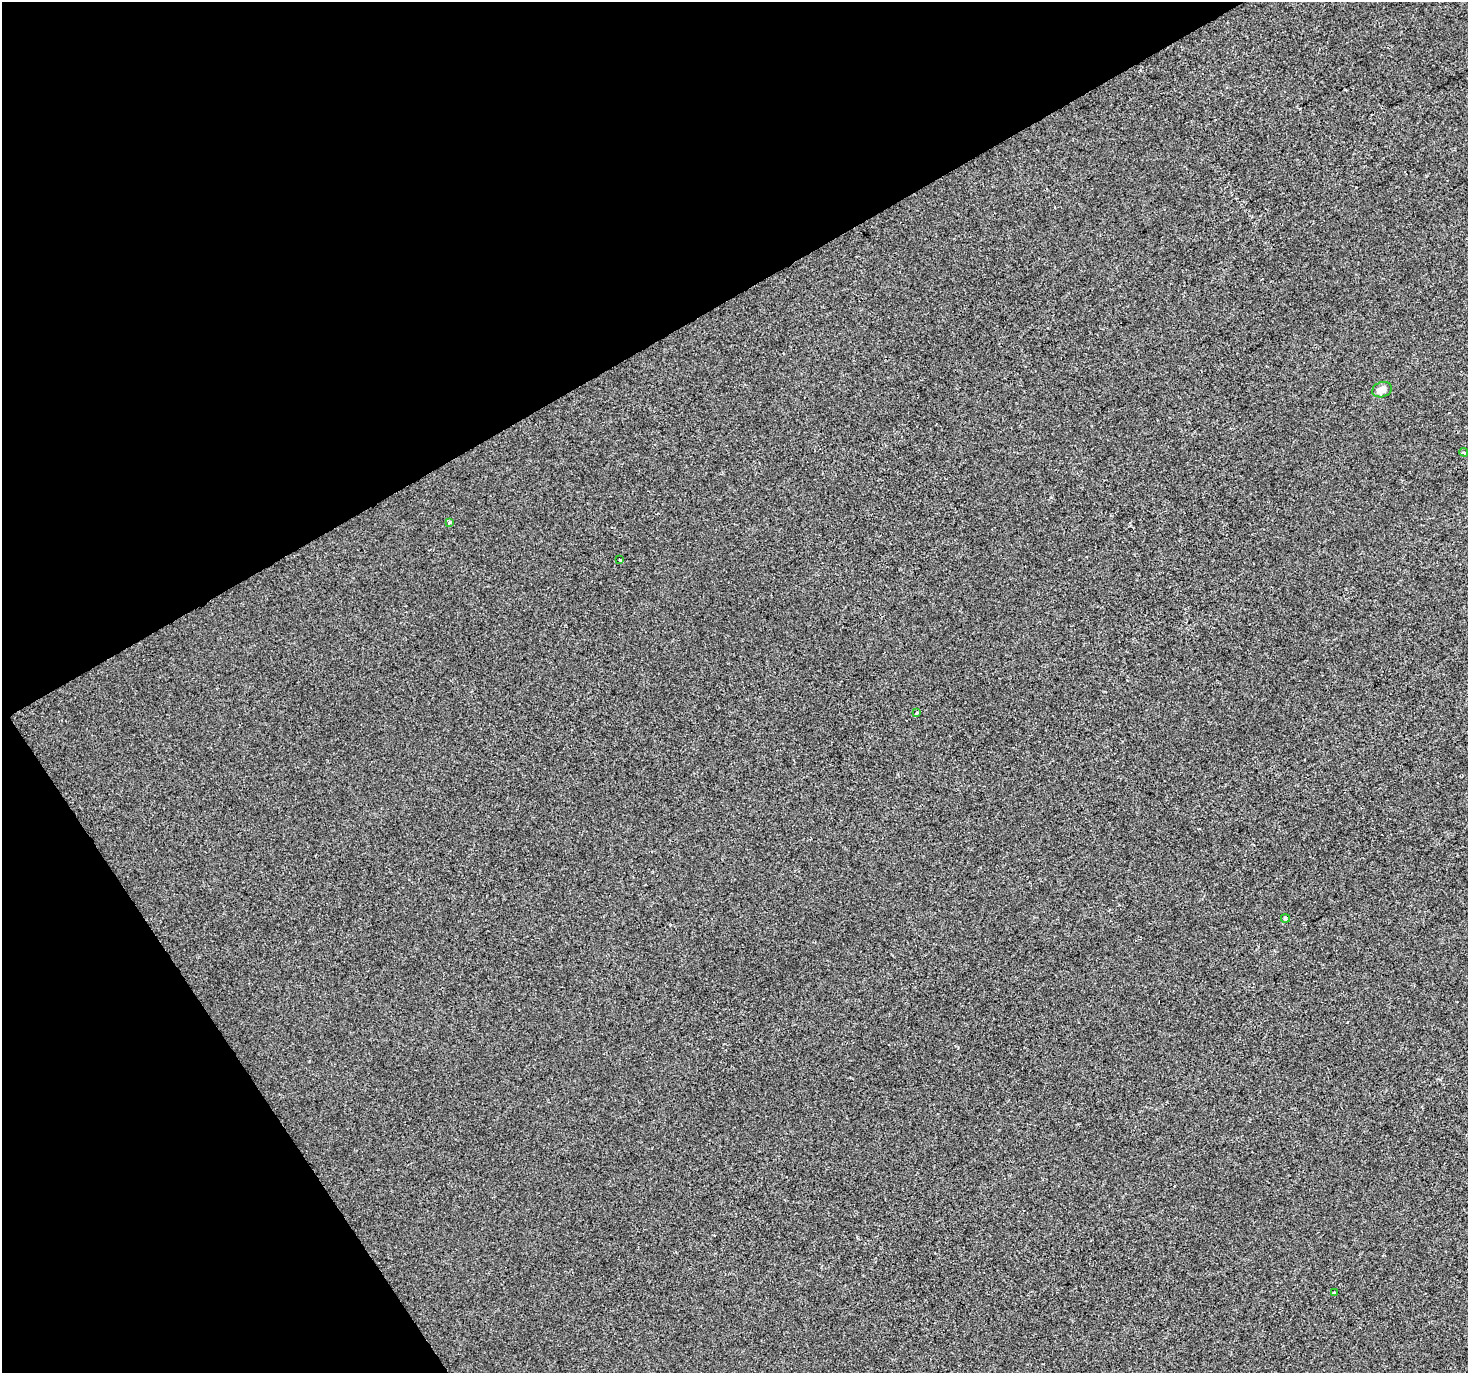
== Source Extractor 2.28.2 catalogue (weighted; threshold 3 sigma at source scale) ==
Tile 5 of 4 x 4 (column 1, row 2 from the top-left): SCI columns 4-1469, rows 2915-4285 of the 5865 x 5769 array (HDU 1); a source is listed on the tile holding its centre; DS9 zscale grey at full resolution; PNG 1470 x 1375 px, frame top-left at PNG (2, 2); each listed source drawn as its Kron ellipse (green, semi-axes under 4 px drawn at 4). Shown black and unused: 30% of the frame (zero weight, under 2 of 3 exposures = <1% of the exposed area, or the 3 px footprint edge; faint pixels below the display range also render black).
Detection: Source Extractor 2.28.2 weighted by HDU 2 'WHT'; one run over the whole footprint, this tile lists its part. Background -2.45e-04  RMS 0.0041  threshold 0.0186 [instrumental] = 3 sigma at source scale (4.5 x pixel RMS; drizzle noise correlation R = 1.50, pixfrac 1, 0.0396/0.0396 arcsec/px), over >= 5 px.
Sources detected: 7; all 7 listed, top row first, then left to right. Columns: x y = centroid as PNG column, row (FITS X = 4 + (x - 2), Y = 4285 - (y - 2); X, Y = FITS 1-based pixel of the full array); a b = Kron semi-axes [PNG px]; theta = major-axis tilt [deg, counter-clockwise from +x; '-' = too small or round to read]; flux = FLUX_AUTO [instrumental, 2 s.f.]
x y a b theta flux
1382 390 10 7 17 2.7
1464 452 4 3 - 0.68
449 522 4 4 - 1.1
620 560 3 3 - 0.99
916 713 4 3 - 0.71
1285 918 4 4 - 1.2
1334 1293 3 2 - 0.39